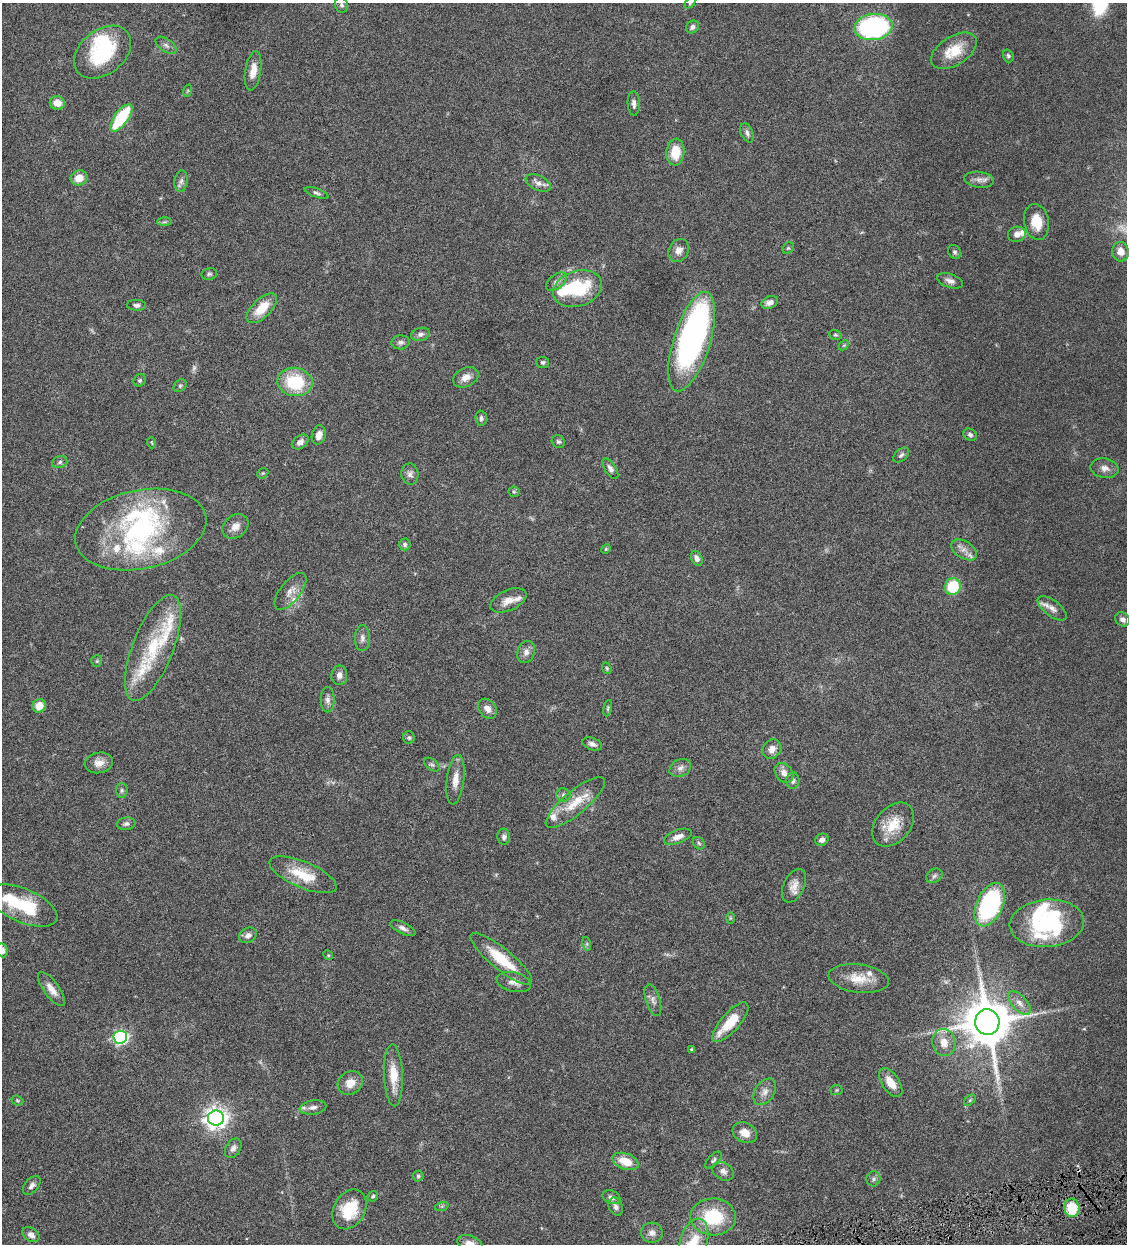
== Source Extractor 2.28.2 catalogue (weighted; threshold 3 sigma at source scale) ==
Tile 6 of 4 x 4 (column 2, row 2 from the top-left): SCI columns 1389-2513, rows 2487-3728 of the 4910 x 4972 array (HDU 1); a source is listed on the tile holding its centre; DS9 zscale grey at full resolution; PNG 1129 x 1246 px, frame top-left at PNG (2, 3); each listed source drawn as its Kron ellipse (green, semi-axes under 4 px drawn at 4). Shown black and unused: <1% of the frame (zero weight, under 4 of 8 exposures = <1% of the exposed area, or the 3 px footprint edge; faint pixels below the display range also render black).
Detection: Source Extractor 2.28.2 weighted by HDU 2 'WHT'; one run over the whole footprint, this tile lists its part. Background 0.0431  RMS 0.0036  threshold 0.0146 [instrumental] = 3 sigma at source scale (4.09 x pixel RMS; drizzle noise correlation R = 1.36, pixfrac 0.8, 0.05/0.05 arcsec/px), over >= 5 px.
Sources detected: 173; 2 too faint to see at this stretch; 6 inside a brighter object's white glare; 1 cosmic-ray / hot-pixel residue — neither listed nor drawn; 17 inside a brighter listed object's ellipse — not listed separately; the other 147 listed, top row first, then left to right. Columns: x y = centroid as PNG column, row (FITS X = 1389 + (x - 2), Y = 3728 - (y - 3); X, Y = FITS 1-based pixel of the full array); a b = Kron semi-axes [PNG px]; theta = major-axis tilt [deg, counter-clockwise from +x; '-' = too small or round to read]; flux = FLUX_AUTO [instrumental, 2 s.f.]
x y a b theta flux
690 3 6 4 46 0.44
341 5 8 6 -66 0.78
692 27 7 6 - 1.1
873 27 19 13 7 53
166 45 12 6 -34 1.3
954 51 25 14 32 8.5
102 52 32 22 39 23
1008 56 6 5 - 0.6
253 71 20 8 81 3.6
187 91 6 4 70 0.41
57 103 7 7 - 3.6
634 103 12 6 -87 1.4
121 118 16 7 54 18
747 133 10 6 -66 1.1
675 152 13 9 86 7
79 178 8 7 - 3.9
979 180 15 8 -7 1.9
181 181 11 6 81 1.2
538 183 13 7 -25 1.7
317 193 12 4 -20 0.83
164 222 7 4 1 0.52
1036 222 18 12 -79 6.4
1017 234 9 7 14 2
788 248 6 5 - 0.47
679 250 12 9 65 2.1
955 252 7 6 - 0.75
1121 252 10 8 -77 2.8
209 274 8 6 8 0.66
950 281 13 7 -19 1.6
556 282 12 7 38 1.5
577 289 25 17 18 20
770 302 8 6 23 1.7
136 305 10 5 -4 0.95
262 308 19 9 44 7
420 334 9 6 16 1.2
835 335 6 4 -18 0.46
692 341 52 18 73 100
401 342 9 7 5 1.1
844 345 6 4 44 0.43
543 362 6 5 - 0.64
466 377 13 9 27 2.7
140 380 6 5 - 0.57
295 382 18 14 -9 16
180 386 7 5 44 0.61
481 418 7 5 -86 0.9
319 435 10 7 77 2.1
970 435 7 5 -32 0.84
300 442 9 6 35 1.5
558 442 7 6 - 0.74
152 443 5 3 - 0.32
901 455 9 5 40 0.8
60 462 8 6 20 0.87
1104 468 14 9 -11 2.1
610 469 11 5 -56 1.3
263 473 6 4 42 0.43
410 474 11 8 -82 1.4
514 492 5 5 - 0.47
235 526 14 11 40 2.7
141 529 66 39 12 50
405 544 6 5 - 0.68
606 549 5 4 - 0.37
964 550 14 8 -32 2.1
697 558 8 5 -66 1.4
953 587 8 8 - 11
290 591 22 10 52 3.1
508 600 19 10 24 3.3
1052 608 17 8 -37 2.5
1123 619 8 6 -39 1.3
362 638 13 7 90 1.5
153 648 56 20 69 19
526 652 11 8 71 1.9
97 661 6 5 - 0.46
607 668 6 4 -69 0.44
339 675 10 8 89 1.6
328 700 13 7 -88 1.4
39 706 7 6 - 4.1
608 708 8 4 79 0.5
487 709 11 8 -50 2.2
409 738 6 5 - 0.56
592 744 10 6 -20 1.2
772 749 10 8 58 2.2
99 763 14 10 10 2.8
432 765 8 5 -39 0.74
680 768 11 8 28 1.6
784 773 11 8 -51 2.2
455 780 25 9 83 3.7
793 781 8 6 86 1
122 790 7 6 - 0.75
563 795 7 6 - 0.92
575 802 37 11 40 8.2
126 824 9 6 7 0.9
893 825 25 17 49 8
504 837 8 6 -86 1.1
678 837 14 6 20 2.4
822 840 7 6 - 1.4
699 843 7 5 -46 0.59
303 875 36 13 -22 9.9
934 876 9 6 34 0.91
794 886 18 10 65 2.9
990 905 23 13 65 49
23 906 37 16 -23 17
730 918 6 4 -90 0.34
1047 923 37 23 5 29
403 928 13 5 -26 1.3
248 935 9 7 32 1.5
587 944 7 4 -72 0.54
2 950 7 5 -82 1.6
328 955 5 4 - 0.41
501 959 39 10 -39 12
859 978 30 14 -7 6.6
514 982 17 9 -13 2.5
51 989 20 7 -53 3.1
653 1000 16 7 -73 1.7
1020 1003 14 7 -48 2.1
730 1022 25 9 49 9
987 1022 13 12 - 1600
120 1037 7 6 - 65
944 1042 13 11 -79 3.9
691 1049 4 3 - 0.4
393 1075 31 9 -88 6.6
891 1082 16 8 -55 4.5
350 1083 13 11 35 3.4
836 1090 6 5 - 0.47
765 1092 14 9 58 2.3
17 1100 6 4 -20 0.43
970 1100 7 4 45 0.46
313 1107 13 7 9 1.7
216 1118 8 7 - 230
745 1133 13 9 -27 3.2
233 1148 10 7 58 1.4
713 1160 11 5 46 0.79
625 1161 13 8 -20 5.8
723 1171 11 8 -33 1.6
418 1176 5 5 - 0.47
873 1179 7 7 - 0.87
32 1185 11 7 50 1.3
373 1196 6 5 - 0.57
611 1197 9 6 -24 1.3
442 1206 7 4 19 0.49
616 1207 9 6 -66 1.3
1072 1208 9 7 -85 10
350 1209 21 15 60 12
713 1217 23 18 -2 16
652 1233 11 10 - 1.8
31 1235 9 6 -34 1.7
694 1242 24 13 73 7.9
470 1243 13 7 -20 2.6
Isophote crosses this tile's border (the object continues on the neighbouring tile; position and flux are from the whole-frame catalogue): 4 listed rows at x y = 690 3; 2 950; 694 1242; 470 1243